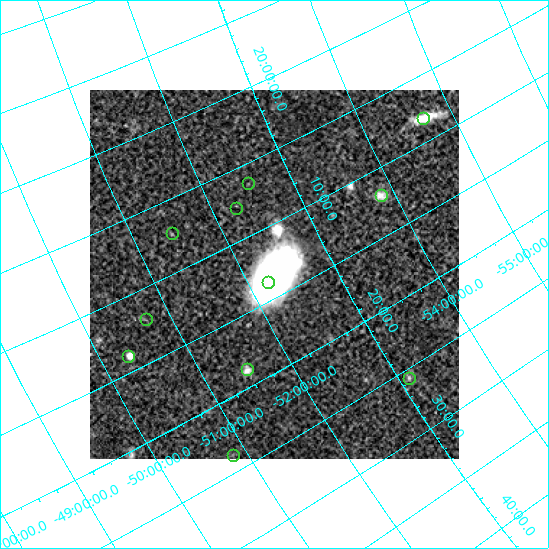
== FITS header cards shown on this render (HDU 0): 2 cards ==
NAXIS1  =                  369
NAXIS2  =                  369

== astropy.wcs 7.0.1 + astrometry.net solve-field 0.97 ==
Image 369 x 369 px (HDU 0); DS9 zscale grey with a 90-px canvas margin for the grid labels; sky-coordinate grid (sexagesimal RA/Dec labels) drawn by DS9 from the SOLVED WCS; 11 Tycho-2 reference stars matched to detected sources circled (green)
Header WCS: none
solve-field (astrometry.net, Tycho-2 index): SOLVED blind (the file carries no WCS)
Solved WCS: RA---TAN-SIP/DEC--TAN-SIP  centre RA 20:13:24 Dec -52:20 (303.35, -52.33 deg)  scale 42.6 x 41.6 arcsec/px (non-square pixels)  FOV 261.9' x 256.1'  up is -118 deg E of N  parity normal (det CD < 0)
(file carries no celestial WCS; the grid is the blind solution)
Tycho-2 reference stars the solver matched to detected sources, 11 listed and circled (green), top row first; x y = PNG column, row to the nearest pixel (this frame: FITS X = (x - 90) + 1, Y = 369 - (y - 90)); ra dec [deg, ICRS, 3 dp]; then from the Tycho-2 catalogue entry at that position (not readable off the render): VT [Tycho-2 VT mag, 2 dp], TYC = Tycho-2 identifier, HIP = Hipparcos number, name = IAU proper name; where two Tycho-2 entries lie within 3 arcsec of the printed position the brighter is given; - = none
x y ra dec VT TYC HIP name
423 118 302.052 -54.683 8.51 8780-568-1 - -
248 183 301.598 -52.522 7.78 8776-508-1 99032 -
381 195 302.990 -53.856 8.09 8776-1650-1 - -
236 208 301.915 -52.270 8.28 8404-42-1 99141 -
172 233 301.830 -51.450 8.15 8404-697-1 99114 -
268 282 303.428 -52.227 8.49 8404-721-1 99684 -
146 319 303.012 -50.723 8.60 8404-1258-1 99537 -
128 356 303.479 -50.321 8.51 8400-325-1 99703 -
247 369 304.677 -51.506 7.72 8417-80-1 100126 -
409 378 306.413 -53.110 8.65 8777-1219-1 100752 -
233 455 305.952 -50.838 8.07 8417-1688-1 100580 -